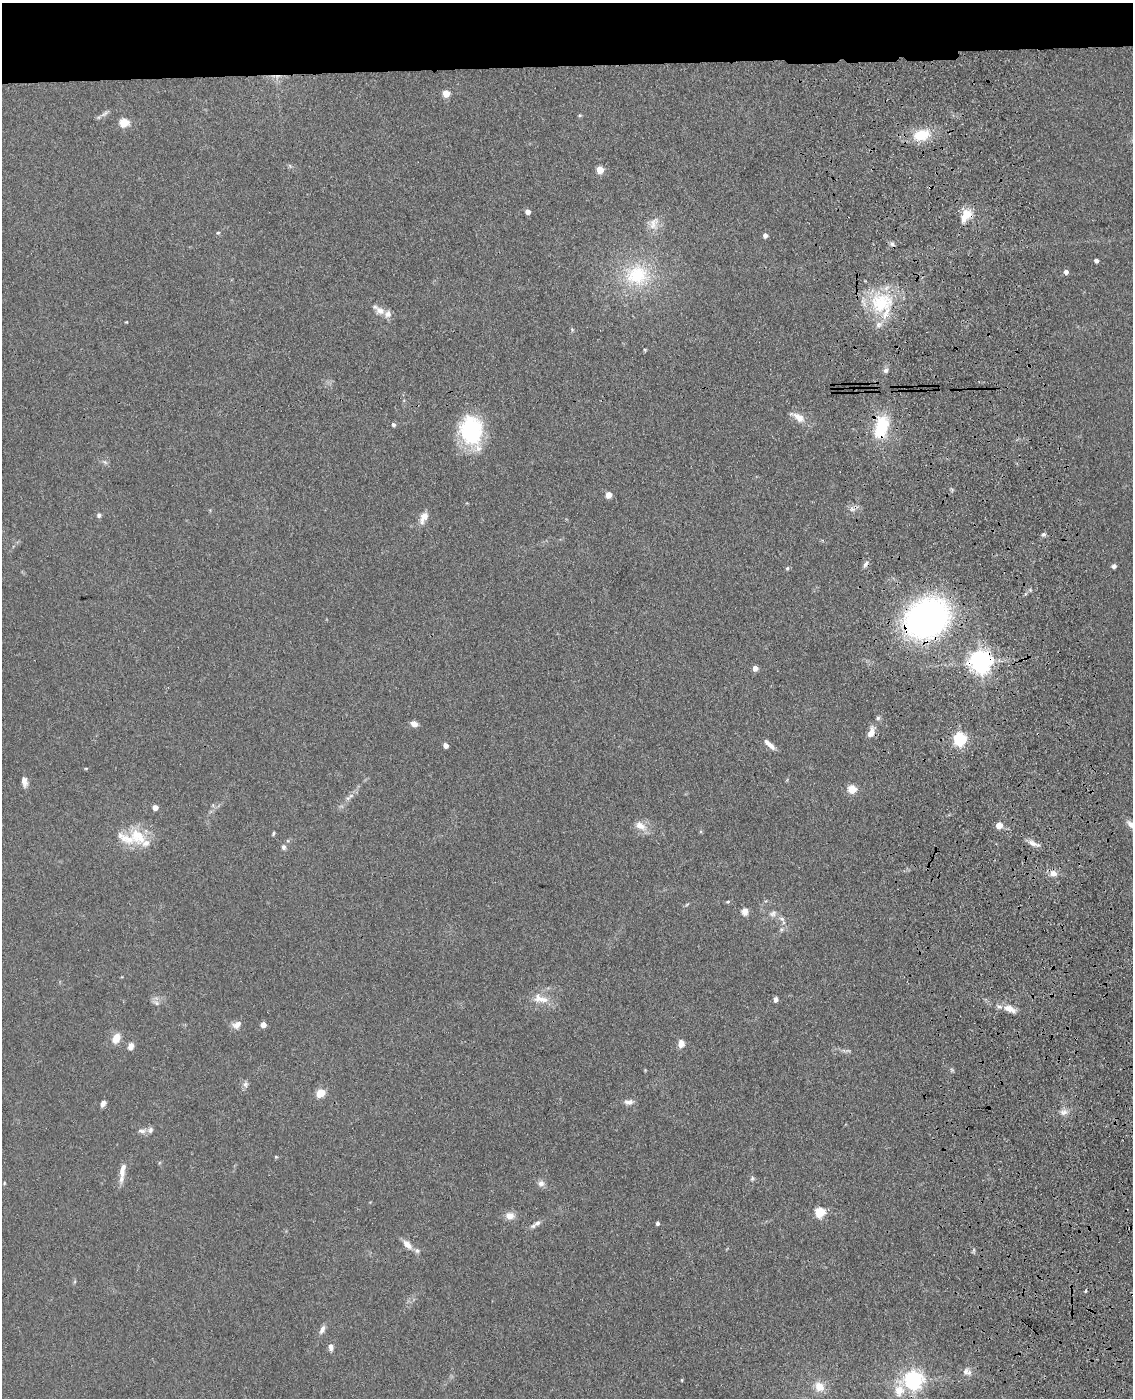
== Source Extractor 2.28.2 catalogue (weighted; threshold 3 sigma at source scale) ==
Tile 2 of 4 x 3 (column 2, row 1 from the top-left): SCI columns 1248-2378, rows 2942-4337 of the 4757 x 4590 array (HDU 1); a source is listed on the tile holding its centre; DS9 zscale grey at full resolution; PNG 1135 x 1400 px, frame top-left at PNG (2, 3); no overlay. Shown black and unused: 5% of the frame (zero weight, under 3 of 4 exposures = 6% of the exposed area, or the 3 px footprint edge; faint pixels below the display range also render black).
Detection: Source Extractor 2.28.2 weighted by HDU 2 'WHT'; one run over the whole footprint, this tile lists its part. Background 0.0701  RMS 0.006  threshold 0.0271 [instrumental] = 3 sigma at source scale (4.5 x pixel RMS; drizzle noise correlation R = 1.50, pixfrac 1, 0.05/0.05 arcsec/px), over >= 5 px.
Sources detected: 101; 1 too faint to see at this stretch — not listed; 8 inside a brighter listed object's ellipse — not listed separately; the other 92 listed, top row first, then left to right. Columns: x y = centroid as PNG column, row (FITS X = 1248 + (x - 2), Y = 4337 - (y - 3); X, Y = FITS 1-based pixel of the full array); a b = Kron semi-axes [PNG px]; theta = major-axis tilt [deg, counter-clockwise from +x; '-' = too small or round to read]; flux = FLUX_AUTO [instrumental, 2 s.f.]
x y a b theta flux
446 93 5 5 - 13
105 113 14 4 38 1.8
580 115 5 4 - 0.78
124 122 5 5 - 28
922 135 18 11 14 18
600 170 5 5 - 15
528 212 4 4 - 4.2
966 215 16 12 58 9.8
654 223 21 10 66 6
218 233 5 4 - 0.69
765 235 5 4 - 3.1
892 244 6 6 - 1.5
1096 260 4 4 - 2.4
1066 272 5 4 - 2.6
637 275 36 30 3 37
881 303 34 30 19 36
380 310 14 9 -26 4.8
126 322 4 3 - 0.46
886 370 8 6 43 1.8
798 417 19 8 -32 6.3
393 425 5 5 - 1.2
881 427 30 16 76 27
471 430 37 26 -77 44
105 462 8 4 -45 1.3
608 495 5 4 - 7.9
852 509 8 6 -13 2.2
99 515 6 5 - 1.4
424 517 14 8 62 6
1043 534 6 5 - 1.3
865 564 10 5 53 1.8
1114 566 5 5 - 1.6
787 568 6 4 68 0.89
1030 590 7 4 -45 0.89
927 618 34 27 36 230
980 661 7 7 - 500
755 668 4 4 - 4.9
878 718 6 5 - 1.2
414 724 8 6 -28 3.4
871 732 14 7 71 5
960 739 6 5 - 100
769 744 15 5 -43 4
445 745 4 4 - 3.8
86 768 5 3 - 0.5
24 782 13 7 -81 3
852 789 5 5 - 21
351 796 8 5 33 1.9
155 808 4 4 - 5.8
999 825 5 4 - 9.6
1131 825 11 6 -42 3.4
640 826 17 10 -32 6.3
273 833 6 3 81 0.69
138 836 27 20 -44 18
1033 843 17 6 -21 3.6
283 847 7 6 - 1.7
1053 873 9 8 - 3.7
728 902 6 3 9 0.75
745 912 9 8 - 3.4
773 914 10 8 30 2.7
782 919 8 5 -30 1.7
540 999 24 11 -16 8.3
775 999 5 4 - 2.6
156 1003 8 6 -22 2
1009 1009 16 7 -24 5.8
237 1025 12 8 29 3.8
263 1025 4 4 - 6.2
116 1038 10 7 63 7.5
681 1044 8 7 - 4.4
131 1046 8 6 76 3.4
245 1084 8 8 - 2
320 1093 6 5 - 13
629 1102 13 7 -1 2.8
103 1104 7 5 65 2.7
1064 1112 11 7 10 3.1
142 1131 12 5 -8 2.3
276 1157 5 4 - 0.65
122 1170 23 7 80 6.1
752 1178 7 5 71 1
4 1183 5 3 - 0.55
541 1183 9 9 - 2.7
820 1212 5 5 - 39
510 1216 11 9 -9 4.8
537 1223 9 7 34 2.4
657 1223 4 4 - 1.4
407 1244 13 7 -46 4.6
1085 1291 4 3 - 0.59
322 1329 12 6 63 2.8
331 1347 8 6 -84 2.6
967 1372 13 8 -25 3.4
682 1380 5 3 - 0.47
914 1380 7 7 - 270
819 1387 14 12 -51 7.4
899 1391 16 13 84 9.6
Overlapping masked pixels (flux is a lower limit): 4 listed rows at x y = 966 215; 881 427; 927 618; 980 661
Isophote crosses this tile's border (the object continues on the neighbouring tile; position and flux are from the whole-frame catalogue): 1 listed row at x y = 1131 825